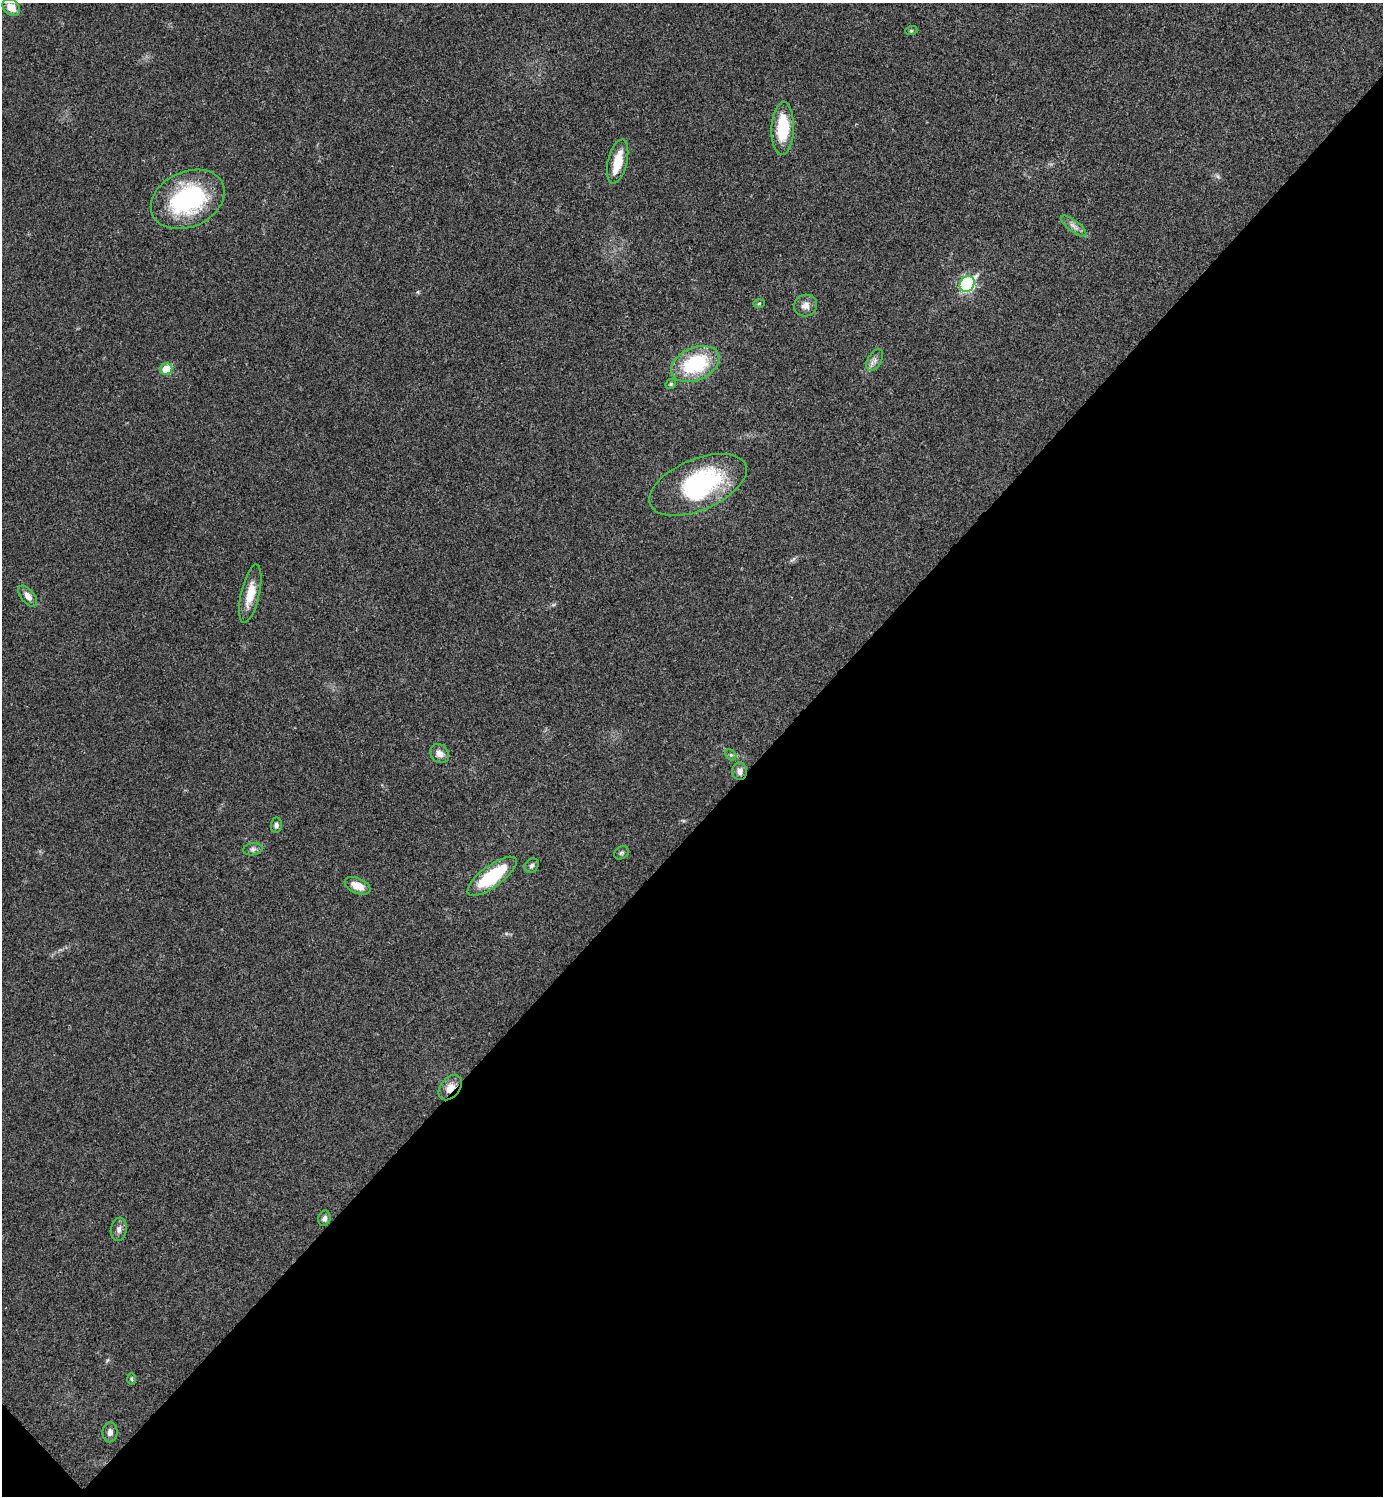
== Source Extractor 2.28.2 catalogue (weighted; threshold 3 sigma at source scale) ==
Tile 15 of 4 x 4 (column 3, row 4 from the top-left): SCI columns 2922-4302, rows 7-1500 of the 5985 x 5985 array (HDU 1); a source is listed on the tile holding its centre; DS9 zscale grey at full resolution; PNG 1385 x 1498 px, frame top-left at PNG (2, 3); each listed source drawn as its Kron ellipse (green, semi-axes under 4 px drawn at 4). Shown black and unused: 45% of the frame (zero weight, under 3 of 4 exposures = <1% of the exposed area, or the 3 px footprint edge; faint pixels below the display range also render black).
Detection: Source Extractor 2.28.2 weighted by HDU 2 'WHT'; one run over the whole footprint, this tile lists its part. Background 0.0204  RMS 0.004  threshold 0.0181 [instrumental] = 3 sigma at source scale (4.5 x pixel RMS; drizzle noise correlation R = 1.50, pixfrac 1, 0.05/0.05 arcsec/px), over >= 5 px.
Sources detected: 32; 1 inside a brighter object's white glare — neither listed nor drawn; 1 inside a brighter listed object's ellipse — not listed separately; the other 30 listed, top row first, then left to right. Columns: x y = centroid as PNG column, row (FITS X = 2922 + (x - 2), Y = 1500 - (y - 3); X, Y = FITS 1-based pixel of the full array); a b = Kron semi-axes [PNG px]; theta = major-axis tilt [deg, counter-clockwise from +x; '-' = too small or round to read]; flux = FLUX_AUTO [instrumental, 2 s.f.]
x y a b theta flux
11 7 10 7 -40 5
911 31 6 4 18 0.54
783 128 26 11 88 18
618 162 22 9 77 8.9
188 199 39 27 25 47
1074 226 15 5 -38 2.1
967 284 8 7 - 58
759 303 5 3 - 0.4
805 305 12 11 - 2.8
875 360 12 7 60 2
695 364 25 16 24 28
166 369 6 5 - 9.8
671 384 5 4 - 0.58
698 485 52 25 23 50
250 594 30 9 77 7.2
28 596 12 6 -51 2.8
440 754 10 8 -47 2.8
731 755 6 4 -44 0.75
740 771 9 7 88 2.1
276 825 8 5 86 1.1
253 849 10 6 9 1.3
621 853 8 6 32 0.84
532 866 8 6 46 1.2
492 876 29 10 37 25
357 886 13 7 -24 5
450 1088 14 9 52 4.1
324 1218 8 6 76 1.5
119 1229 12 8 81 1.8
132 1379 6 4 -88 0.52
110 1432 10 7 86 2
Overlapping masked pixels (flux is a lower limit): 2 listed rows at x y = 740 771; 450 1088